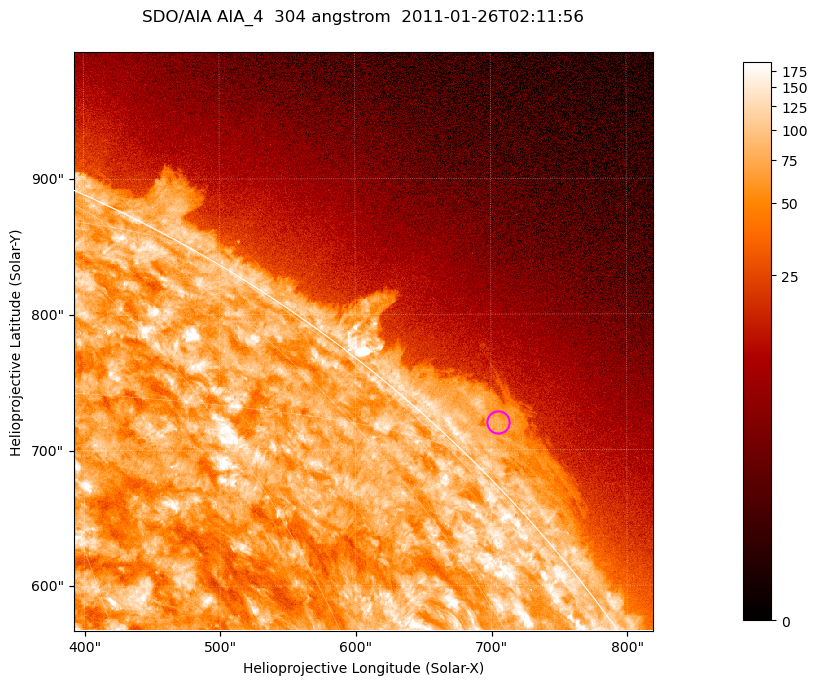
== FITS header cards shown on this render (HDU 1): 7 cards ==
TELESCOP= 'SDO/AIA '           / For AIA: SDO/AIA
INSTRUME= 'AIA_4   '           / For AIA: AIA_ATA1, AIA_ATA2, AIA_ATA3 or AIA_AT
WAVELNTH=                  304 / [angstrom] Wavelength
WAVEUNIT= 'angstrom'           / Wavelength unit: angstrom
DATE-OBS= '2011-01-26T02:11:56.131' / [ISO] Date when observation started; ISO 8
CTYPE1  = 'HPLN-TAN'           / CTYPE1; Typically HPLN
CTYPE2  = 'HPLT-TAN'           / CTYPE2; Typically HPLT

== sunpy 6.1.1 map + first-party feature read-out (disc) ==
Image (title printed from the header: SDO/AIA AIA_4  304 angstrom  2011-01-26T02:11:56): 711 x 711 px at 0.6 arcsec/px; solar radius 975 arcsec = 1624 px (partial field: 2.6% of the solar disc is inside the frame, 42% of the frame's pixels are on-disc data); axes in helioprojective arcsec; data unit not stated in the header (colour bar unlabelled)
Orientation: roll -0.132 deg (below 1 deg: not rotated)
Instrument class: DISC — disc imager (sunpy class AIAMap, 304 A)
Bright regions (active regions / flare kernels): reference = the on-disc median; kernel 7 px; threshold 5 sigma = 124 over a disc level ~73.9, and >= 1.15x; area >= 505 px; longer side >= 9 px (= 5.4 arcsec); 0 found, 0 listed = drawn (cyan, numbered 1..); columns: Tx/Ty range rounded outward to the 2 arcsec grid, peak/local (2 s.f.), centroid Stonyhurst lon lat
Off-limb structures (1.02-1.3 R_sun): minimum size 252 px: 4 found; the strongest spans PA ~310..320 deg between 1.02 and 1.06 R_sun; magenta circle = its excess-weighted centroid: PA ~315 deg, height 1.03 R_sun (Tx ~704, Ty ~720 arcsec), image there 3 x the reference